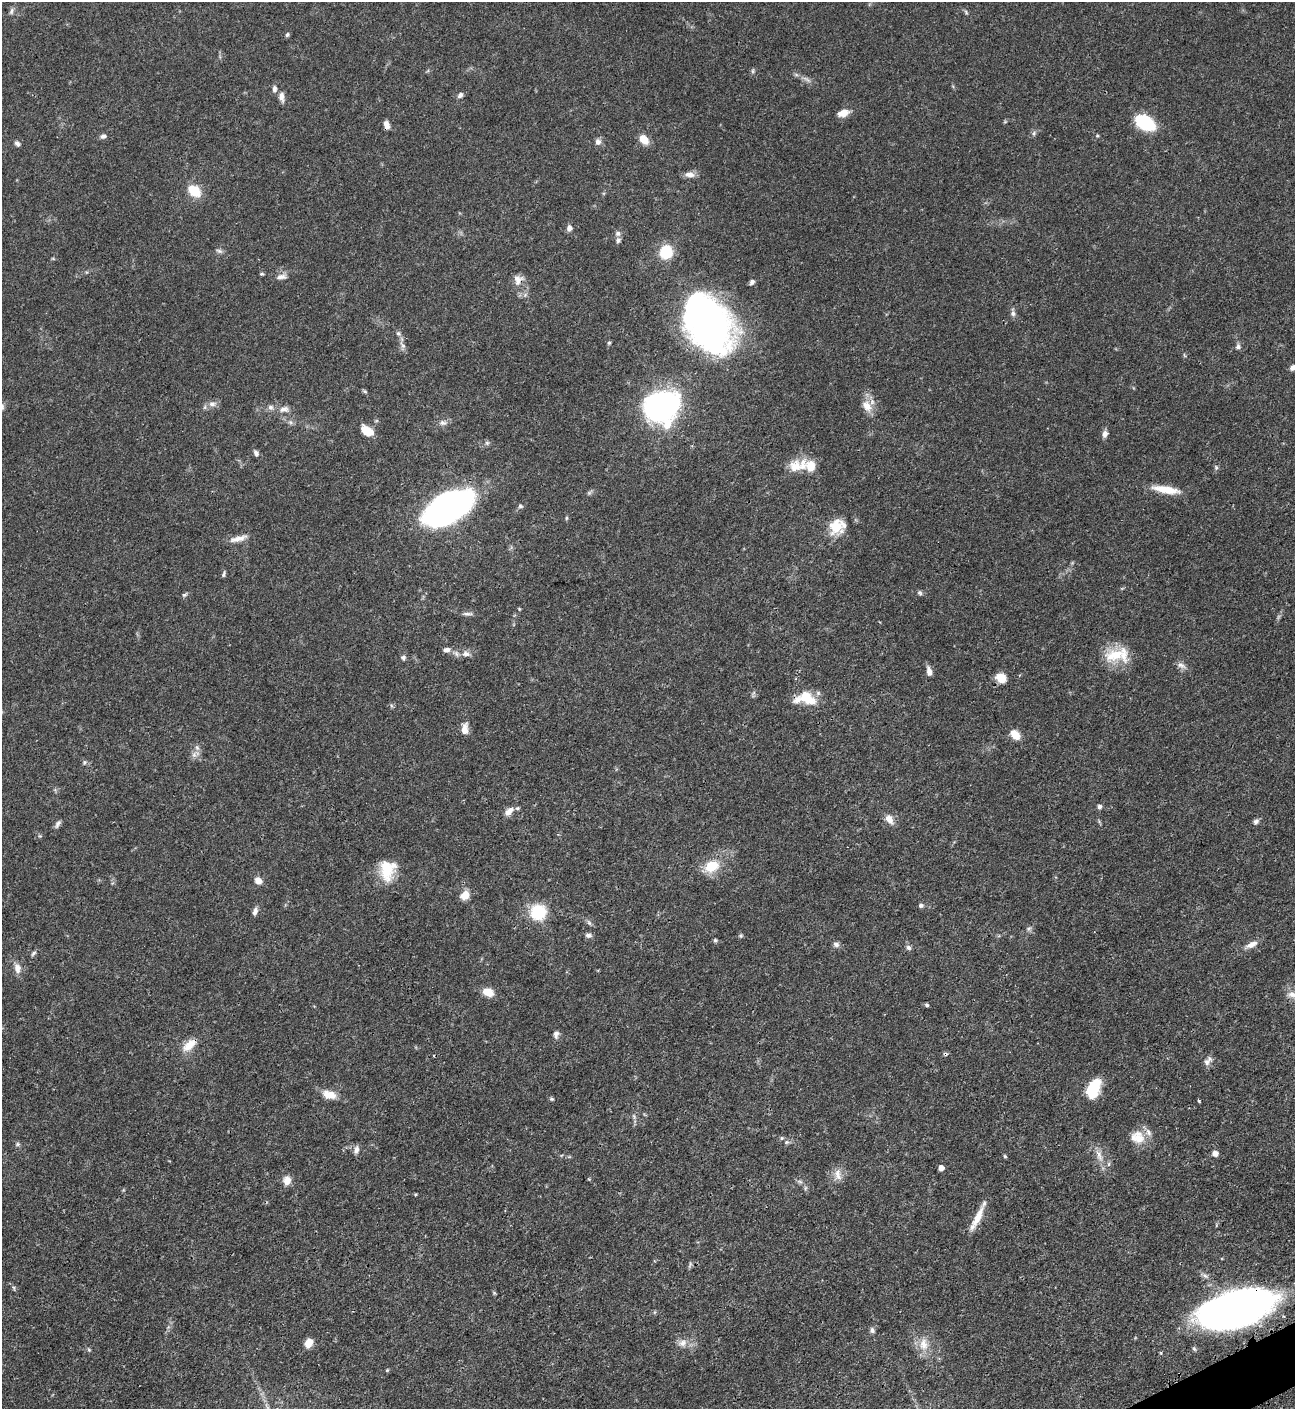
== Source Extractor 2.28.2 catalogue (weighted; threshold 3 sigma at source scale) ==
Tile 6 of 4 x 4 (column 2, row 2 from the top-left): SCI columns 1588-2880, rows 2826-4232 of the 5630 x 5648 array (HDU 1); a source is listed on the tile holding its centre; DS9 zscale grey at full resolution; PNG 1297 x 1411 px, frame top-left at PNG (2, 2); no overlay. Shown black and unused: <1% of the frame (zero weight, under 3 of 4 exposures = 1% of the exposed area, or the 3 px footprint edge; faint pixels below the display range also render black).
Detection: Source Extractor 2.28.2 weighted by HDU 2 'WHT'; one run over the whole footprint, this tile lists its part. Background 0.0528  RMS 0.0031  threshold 0.0141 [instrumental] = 3 sigma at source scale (4.5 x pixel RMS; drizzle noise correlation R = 1.50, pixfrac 1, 0.05/0.05 arcsec/px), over >= 5 px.
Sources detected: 141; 1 too faint to see at this stretch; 3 inside a brighter object's white glare — not listed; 7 inside a brighter listed object's ellipse — not listed separately; the other 130 listed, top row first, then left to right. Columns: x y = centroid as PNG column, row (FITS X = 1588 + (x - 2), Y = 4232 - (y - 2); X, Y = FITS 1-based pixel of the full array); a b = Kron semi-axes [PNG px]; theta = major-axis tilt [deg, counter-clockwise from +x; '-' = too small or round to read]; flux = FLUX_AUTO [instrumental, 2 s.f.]
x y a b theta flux
11 11 10 5 72 0.83
966 12 7 4 -47 0.51
287 35 5 4 - 0.62
753 71 6 4 -90 0.51
807 80 14 4 -30 1.3
274 89 9 6 89 1.1
460 95 7 5 50 1
281 97 11 6 -84 1.8
843 113 13 8 18 2.9
1145 123 22 14 -31 14
386 125 8 5 -71 1.9
1034 133 7 5 49 0.72
1097 135 4 4 - 0.39
103 136 8 6 15 1
644 139 10 7 -50 4.4
598 142 8 7 - 1.4
17 143 7 5 -48 0.86
690 174 14 7 -5 2
194 191 13 9 -39 7.7
569 228 7 6 - 1.4
618 233 7 7 - 1
219 251 10 5 -18 0.8
666 252 11 10 - 11
262 274 6 4 -9 0.42
281 277 15 7 10 1.8
518 280 14 12 76 2.8
752 282 6 5 - 0.94
1013 313 7 7 - 1
708 320 48 40 -35 110
398 333 7 6 - 0.78
609 343 5 4 - 0.47
1238 347 7 7 - 0.95
1184 355 6 3 -71 0.35
1293 368 7 6 - 1.4
365 391 6 4 -2 0.42
212 404 11 8 6 1.7
662 406 27 24 17 94
867 406 16 11 -59 3.9
270 407 8 7 - 1.1
284 409 14 8 8 2
290 422 6 5 - 0.7
443 423 10 7 -16 1.3
367 431 13 8 -33 5.6
1105 434 8 6 75 1.5
487 443 6 5 - 0.65
256 453 9 6 -65 0.98
795 466 18 15 8 4.7
1216 468 6 5 - 0.59
1166 489 34 8 -10 6.6
589 493 7 5 45 0.58
520 506 6 5 - 0.57
446 510 38 18 29 120
566 518 6 4 89 0.4
837 527 19 16 41 8.5
238 539 24 7 15 2.8
224 574 8 4 70 0.58
920 593 7 6 - 0.65
185 595 8 4 32 0.58
519 609 5 3 - 0.3
467 614 13 5 -4 1
447 650 10 6 11 1.4
466 654 11 8 -12 1.8
1115 655 32 17 16 10
403 658 7 7 - 0.79
1181 665 14 6 -20 1.4
929 671 11 6 -79 2
1001 678 10 9 - 4.8
806 698 29 15 -2 7.8
465 729 15 8 84 2.5
1015 735 11 7 -48 4.4
194 754 12 6 43 1.4
84 762 6 5 - 0.53
1099 807 5 5 - 1.1
509 811 15 8 41 2.5
889 819 12 8 -58 2.7
1256 821 8 7 - 0.93
58 824 11 5 59 0.99
711 866 10 8 29 11
386 870 27 16 -79 9.2
258 881 8 7 - 2.4
465 895 10 8 49 3.7
921 905 6 5 - 0.83
255 911 10 5 72 1.3
538 912 14 13 - 16
589 923 7 5 -44 0.73
1029 929 7 5 44 0.72
588 935 9 6 -9 1
741 936 5 5 - 0.46
715 940 5 4 - 0.48
836 944 8 6 -25 1.1
1251 945 16 7 25 2.6
908 948 7 6 - 0.94
33 953 8 5 45 0.66
17 968 15 9 -77 2.3
488 992 11 8 -17 4.5
1292 994 15 9 -9 2.3
927 1005 5 4 - 0.58
556 1034 9 6 81 1.3
189 1045 22 11 41 4.5
945 1054 6 4 -20 0.54
1207 1062 11 8 76 1.6
1094 1086 20 13 55 9.1
329 1095 19 11 -15 4
552 1099 6 4 18 0.44
1199 1101 3 2 - 0.52
634 1116 9 4 -77 0.73
1137 1137 20 18 -20 5.4
782 1138 6 5 - 0.49
787 1142 6 5 - 0.63
17 1144 7 5 22 0.59
356 1150 11 6 70 1.3
1215 1153 5 5 - 2.3
1099 1155 18 7 -68 2.7
1005 1156 5 4 - 0.39
941 1168 4 4 - 2.1
838 1175 18 10 -83 2.8
287 1180 11 9 87 2.7
800 1181 9 4 -9 0.7
978 1217 32 7 64 5.1
690 1265 11 3 67 0.55
1205 1276 10 5 -32 1.1
13 1288 7 4 -47 0.56
1236 1309 52 23 16 290
872 1330 8 6 -64 0.86
308 1343 9 7 54 3.8
683 1343 12 9 33 2.2
923 1344 19 12 -88 4.6
89 1350 6 4 -45 0.43
1161 1353 4 3 - 0.46
387 1370 5 3 - 0.31
Overlapping masked pixels (flux is a lower limit): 5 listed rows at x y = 518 280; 806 698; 189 1045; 945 1054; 1236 1309
Isophote crosses this tile's border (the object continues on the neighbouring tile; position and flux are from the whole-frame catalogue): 2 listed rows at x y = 1293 368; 1292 994